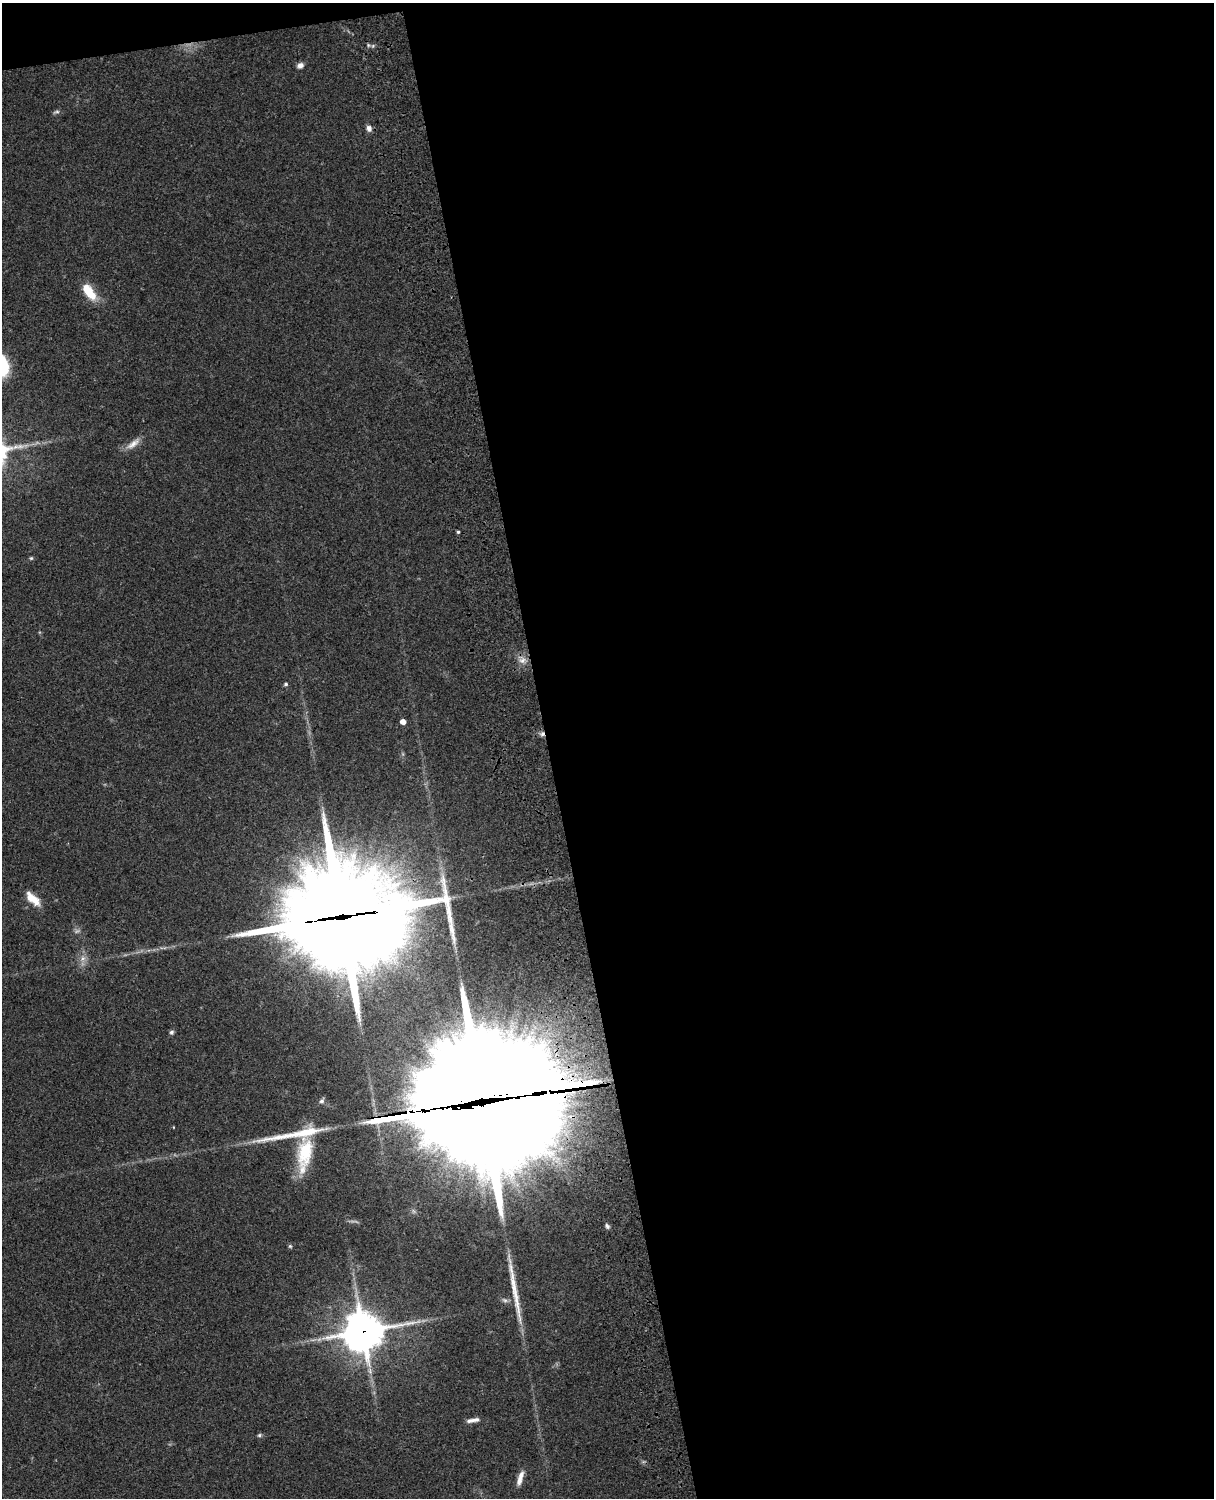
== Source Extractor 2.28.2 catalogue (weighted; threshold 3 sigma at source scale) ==
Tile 4 of 4 x 3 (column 4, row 1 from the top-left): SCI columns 3758-4969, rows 3268-4763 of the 5087 x 4926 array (HDU 1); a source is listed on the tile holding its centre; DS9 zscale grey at full resolution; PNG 1216 x 1500 px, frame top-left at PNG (2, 3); no overlay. Shown black and unused: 56% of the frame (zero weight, under 3 of 4 exposures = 6% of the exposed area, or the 3 px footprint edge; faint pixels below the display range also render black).
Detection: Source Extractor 2.28.2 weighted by HDU 2 'WHT'; one run over the whole footprint, this tile lists its part. Background 0.0958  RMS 0.0062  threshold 0.028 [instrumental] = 3 sigma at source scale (4.5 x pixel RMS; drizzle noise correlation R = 1.50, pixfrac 1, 0.05/0.05 arcsec/px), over >= 5 px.
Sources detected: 34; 1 too faint to see at this stretch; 2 inside a brighter object's white glare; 2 long thin detections or spike segments (spike, bleed or trail) — not listed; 3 inside a brighter listed object's ellipse — not listed separately; the other 26 listed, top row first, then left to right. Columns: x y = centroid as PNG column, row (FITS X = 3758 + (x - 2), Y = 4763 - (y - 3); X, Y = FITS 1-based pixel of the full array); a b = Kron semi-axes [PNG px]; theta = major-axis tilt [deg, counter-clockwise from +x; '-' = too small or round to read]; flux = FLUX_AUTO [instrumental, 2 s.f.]
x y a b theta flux
368 45 6 4 -72 0.95
300 65 7 6 - 2.8
56 112 10 4 16 1.4
369 128 8 6 -76 2.8
89 292 21 10 -54 15
133 444 23 8 37 6.1
458 532 3 3 - 0.97
31 558 5 5 - 0.86
522 660 10 9 - 4.2
286 684 5 4 - 1.2
403 722 4 4 - 5
542 734 7 5 74 1.9
33 899 21 9 -44 9.6
343 917 48 32 6 17000
83 958 9 7 57 3.6
171 1032 6 5 - 1.4
479 1098 94 13 10 19000
322 1101 7 5 67 1.8
173 1127 4 3 - 0.41
305 1154 46 17 80 30
607 1226 7 5 -62 1.5
290 1246 5 5 - 0.86
363 1331 14 13 - 1600
476 1420 13 6 11 2.7
259 1435 6 5 - 1.1
520 1478 18 6 72 5.5
Overlapping masked pixels (flux is a lower limit): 4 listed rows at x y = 542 734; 343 917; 479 1098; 363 1331